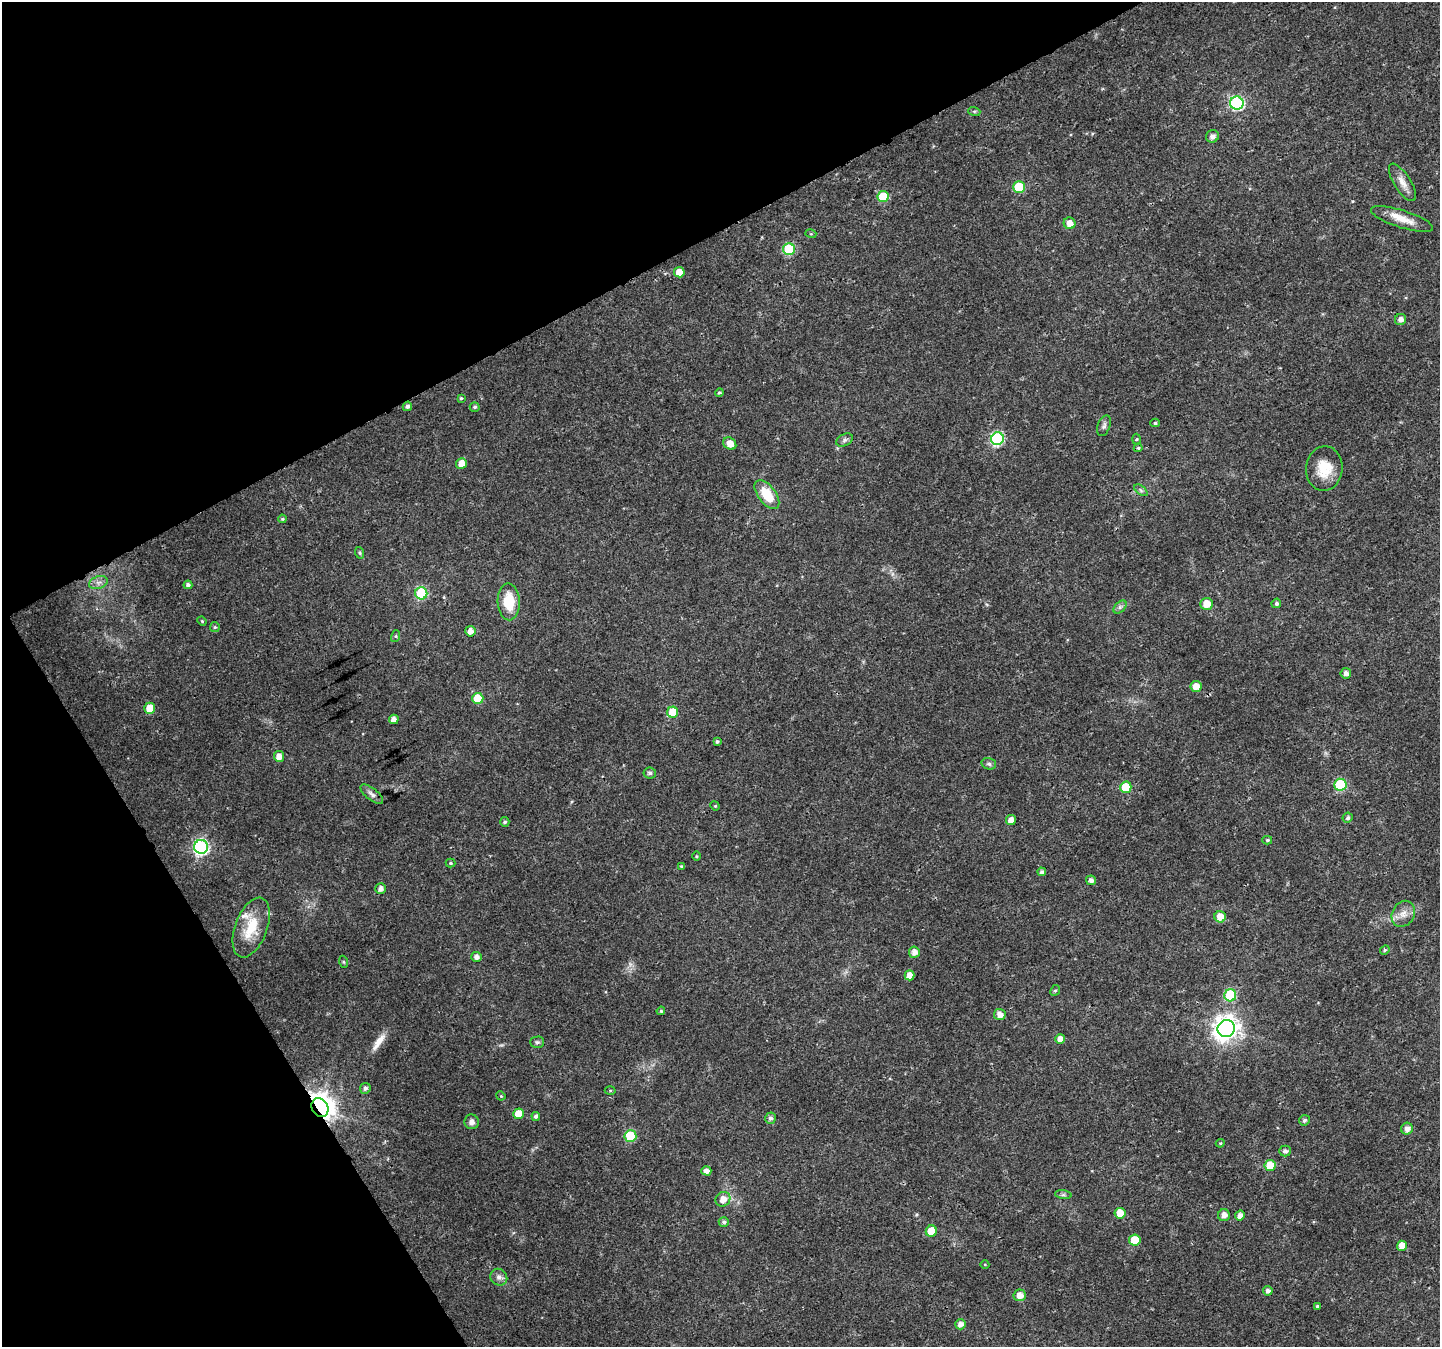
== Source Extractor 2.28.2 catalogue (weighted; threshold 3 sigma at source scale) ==
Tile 5 of 4 x 4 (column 1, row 2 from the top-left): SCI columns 74-1511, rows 2920-4264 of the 5896 x 5790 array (HDU 1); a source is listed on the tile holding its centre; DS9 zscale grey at full resolution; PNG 1442 x 1349 px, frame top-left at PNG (2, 2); each listed source drawn as its Kron ellipse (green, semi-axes under 4 px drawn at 4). Shown black and unused: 27% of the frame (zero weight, under 3 of 4 exposures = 6% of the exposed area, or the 3 px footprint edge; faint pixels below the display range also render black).
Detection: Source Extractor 2.28.2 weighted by HDU 2 'WHT'; one run over the whole footprint, this tile lists its part. Background 0.0134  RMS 0.0028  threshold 0.0125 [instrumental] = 3 sigma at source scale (4.5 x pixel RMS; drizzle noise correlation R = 1.50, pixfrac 1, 0.0396/0.0396 arcsec/px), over >= 5 px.
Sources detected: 113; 1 long thin detection or spike segment (spike, bleed or trail) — neither listed nor drawn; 2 inside a brighter listed object's ellipse — not listed separately; the other 110 listed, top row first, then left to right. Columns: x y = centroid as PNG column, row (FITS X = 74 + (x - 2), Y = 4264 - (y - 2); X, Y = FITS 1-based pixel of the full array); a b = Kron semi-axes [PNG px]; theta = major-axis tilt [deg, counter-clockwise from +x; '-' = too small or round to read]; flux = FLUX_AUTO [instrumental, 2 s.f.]
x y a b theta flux
1237 103 7 6 - 37
974 111 6 4 -18 0.38
1212 136 7 6 - 1.2
1402 182 21 8 -57 2.6
1019 187 6 6 - 14
883 196 6 5 - 8.9
1402 219 32 8 -17 4.2
1069 223 6 5 - 2.3
811 234 5 3 - 0.29
789 249 6 6 - 16
679 272 5 5 - 4.3
1401 319 6 5 - 1.4
719 393 4 4 - 0.43
461 398 4 3 - 0.32
407 406 5 4 - 0.81
475 407 5 5 - 0.5
1155 423 4 4 - 0.44
1104 426 11 6 70 0.89
997 439 6 6 - 37
1136 439 5 3 - 0.27
845 440 9 5 28 0.79
730 444 7 5 -37 2.5
1138 448 4 4 - 0.33
461 463 5 5 - 2.6
1324 469 22 18 86 6.6
1141 490 8 4 -38 0.57
767 495 17 9 -53 7.5
282 519 4 4 - 0.31
360 553 6 3 -72 0.35
98 583 9 6 17 1.3
188 585 4 4 - 0.81
421 593 6 6 - 24
509 602 18 11 -88 7.6
1276 603 5 4 - 0.61
1207 604 6 6 - 3.9
1120 607 8 5 46 0.6
202 621 5 4 - 0.3
215 627 5 5 - 0.39
470 631 5 5 - 1.8
396 636 6 4 73 0.41
1346 673 5 5 - 1.3
1196 686 5 5 - 2.6
478 698 5 5 - 7.7
150 708 5 5 - 4.8
673 712 5 5 - 7.4
394 719 5 4 - 1.7
717 742 4 4 - 0.49
279 756 5 5 - 2.6
989 764 7 5 -15 0.67
650 773 6 5 - 0.79
1340 785 6 6 - 18
1126 787 6 5 - 7.5
372 794 14 6 -38 1.1
715 806 5 4 - 0.33
1348 818 5 5 - 0.65
1011 820 5 4 - 1.9
505 822 5 4 - 0.46
1267 840 5 4 - 0.4
201 847 7 7 - 58
696 856 4 3 - 0.26
450 863 5 4 - 0.36
682 866 4 4 - 0.4
1042 872 4 4 - 0.75
1091 880 5 4 - 1
380 889 5 5 - 1.4
1403 914 14 11 59 2.5
1220 917 6 5 - 4
251 928 31 16 69 8.9
1385 950 5 4 - 0.37
914 952 6 5 - 1.8
476 957 5 5 - 1.3
344 962 6 4 -71 0.33
910 975 5 5 - 2.3
1055 990 5 4 - 0.4
1230 995 6 6 - 16
661 1011 4 4 - 0.3
1000 1014 6 5 - 1.8
1226 1028 9 8 - 240
1060 1039 5 5 - 2.1
537 1042 7 5 1 0.55
365 1088 5 5 - 0.85
610 1090 5 3 - 0.26
501 1096 5 3 - 0.29
320 1108 10 8 -58 330
518 1114 5 5 - 4.9
536 1116 4 4 - 0.69
770 1118 5 5 - 0.89
1304 1120 5 5 - 0.69
472 1122 7 7 - 1.2
1407 1129 6 6 - 1.5
630 1136 6 6 - 17
1220 1143 4 4 - 0.28
1285 1151 6 5 - 0.87
1270 1165 5 5 - 6.1
706 1171 5 4 - 1.6
1063 1195 8 4 -7 0.58
723 1199 8 7 - 2.4
1120 1213 5 5 - 4.5
1224 1215 6 6 - 1.6
1240 1215 5 5 - 1.5
724 1222 5 4 - 0.68
931 1231 6 5 - 5.7
1135 1240 5 5 - 7
1402 1246 5 5 - 2.4
985 1265 4 3 - 0.21
499 1277 9 8 - 1.2
1268 1291 5 4 - 0.92
1020 1295 6 6 - 2.3
1317 1306 4 4 - 0.36
960 1324 5 5 - 1.4
Overlapping masked pixels (flux is a lower limit): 2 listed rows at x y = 320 1108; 1120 1213